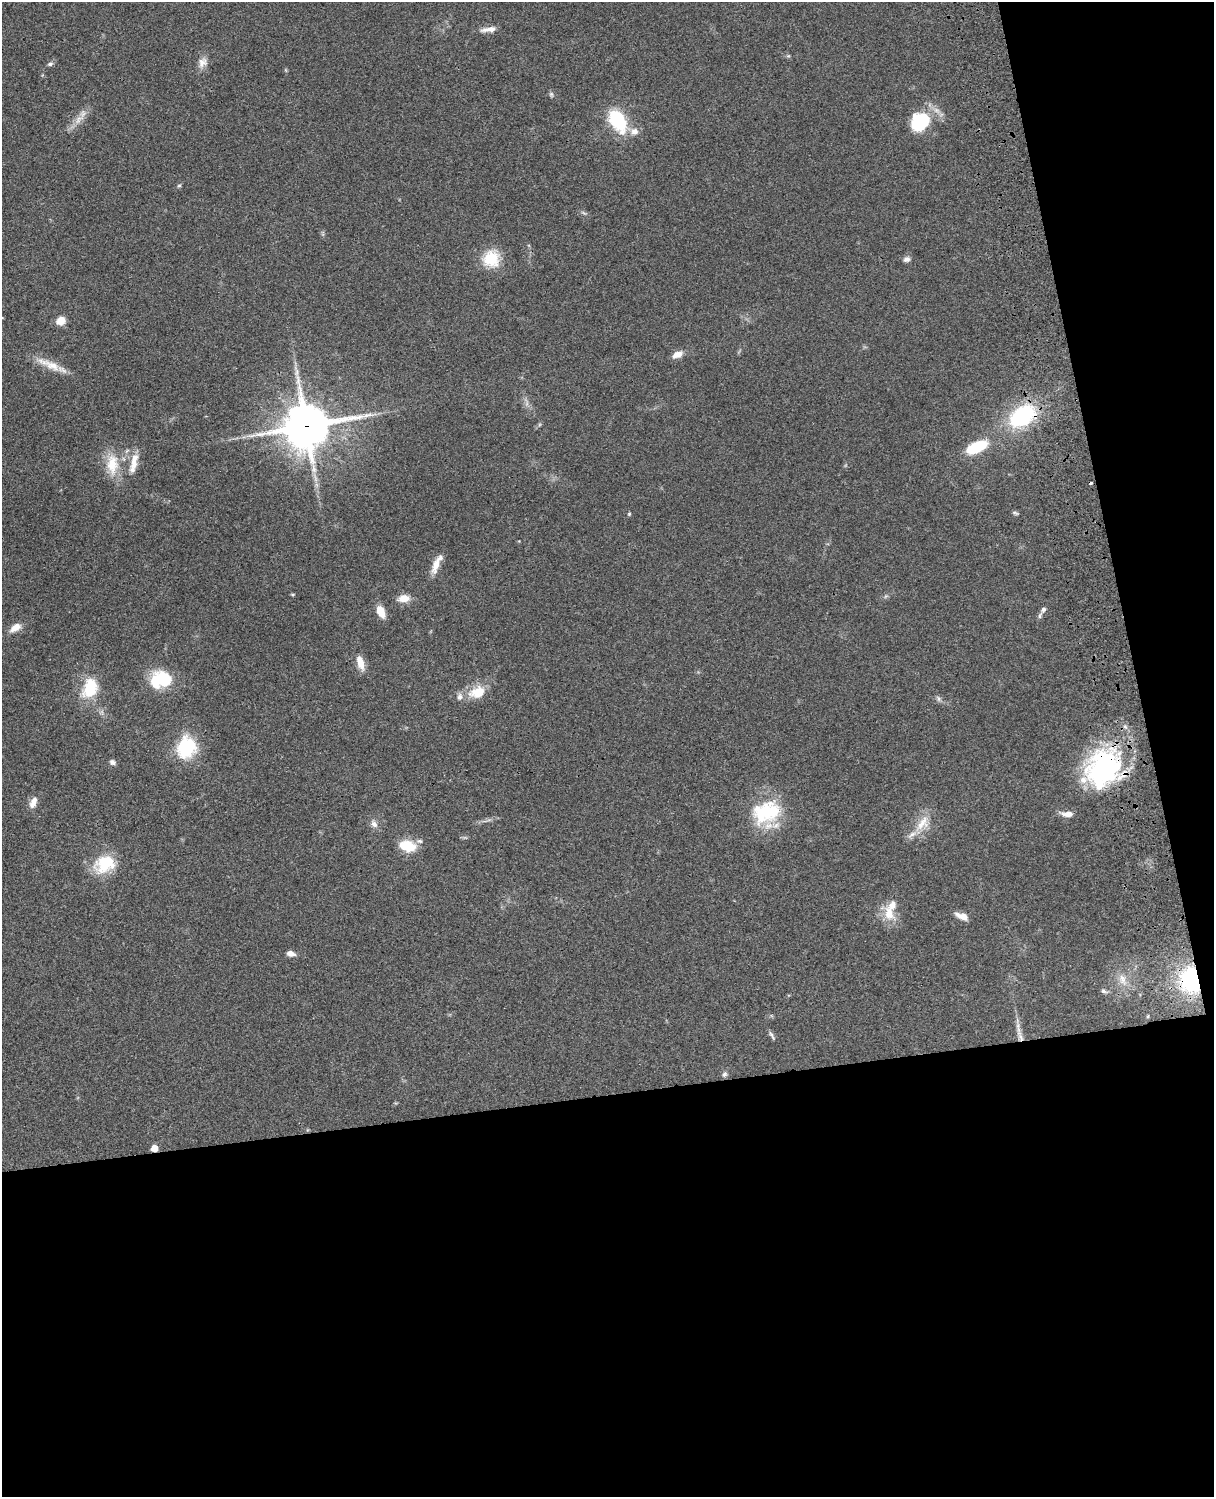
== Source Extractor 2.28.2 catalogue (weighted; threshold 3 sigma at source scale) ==
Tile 12 of 4 x 3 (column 4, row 3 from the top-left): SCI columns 3758-4969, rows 278-1772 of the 5088 x 4927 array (HDU 1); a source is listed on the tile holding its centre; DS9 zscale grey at full resolution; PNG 1216 x 1499 px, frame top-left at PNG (2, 2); no overlay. Shown black and unused: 33% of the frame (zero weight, under 3 of 4 exposures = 6% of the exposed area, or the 3 px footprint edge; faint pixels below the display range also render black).
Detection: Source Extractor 2.28.2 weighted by HDU 2 'WHT'; one run over the whole footprint, this tile lists its part. Background 0.0763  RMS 0.0058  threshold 0.0261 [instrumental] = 3 sigma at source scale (4.5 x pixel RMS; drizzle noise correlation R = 1.50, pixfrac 1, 0.05/0.05 arcsec/px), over >= 5 px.
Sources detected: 65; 1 too faint to see at this stretch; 1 inside a brighter object's white glare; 1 cosmic-ray / hot-pixel residue — not listed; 5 inside a brighter listed object's ellipse — not listed separately; the other 57 listed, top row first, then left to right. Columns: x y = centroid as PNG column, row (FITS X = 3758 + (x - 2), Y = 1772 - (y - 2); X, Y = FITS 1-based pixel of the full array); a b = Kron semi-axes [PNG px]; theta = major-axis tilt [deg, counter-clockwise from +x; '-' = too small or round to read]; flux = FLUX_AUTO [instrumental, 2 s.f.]
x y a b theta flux
489 29 21 6 7 4.3
788 56 5 4 - 0.69
203 62 15 11 62 4.7
50 64 8 6 26 1.4
551 94 7 5 -75 1.2
79 120 19 8 46 5.9
617 120 23 13 -60 37
920 122 20 16 40 38
634 131 10 9 - 4.1
179 185 6 4 27 0.81
584 213 10 4 -33 1.1
491 259 16 16 - 21
906 259 9 7 17 2.2
61 321 9 8 - 6.4
677 354 15 7 23 4.5
49 364 38 9 -23 10
1022 416 24 16 33 60
306 426 16 15 - 2200
977 447 23 11 25 24
134 461 28 9 77 8.1
112 464 30 16 -89 16
1015 513 8 4 -19 1
629 514 5 4 - 0.65
436 564 24 8 73 6.8
293 594 6 3 -7 0.67
886 596 6 4 70 0.87
404 598 15 9 8 5.7
1043 610 9 6 56 1.8
381 612 13 7 -66 8
15 627 15 8 32 5.6
360 663 19 8 -73 7
161 679 25 19 6 27
90 688 15 11 69 30
477 692 22 15 19 13
938 698 9 6 -47 1.6
1125 726 6 5 - 1.4
186 747 25 20 69 33
112 762 7 5 -25 2
1106 765 45 38 -60 89
33 802 16 8 66 4.6
767 813 35 31 17 39
1067 814 15 6 -2 4.5
374 824 10 8 -59 2.9
922 824 28 14 48 12
407 846 16 10 -12 17
105 864 24 18 28 24
889 913 25 14 -73 11
962 916 15 6 -21 5.2
291 954 9 6 -13 3.5
1122 979 17 10 -72 5.9
1191 980 21 16 -78 60
1103 991 8 5 -26 1.4
1148 1016 5 3 - 0.61
772 1035 14 4 -60 1.5
1021 1038 22 7 -69 5.8
724 1074 7 6 - 1.7
154 1148 5 5 - 12
Overlapping masked pixels (flux is a lower limit): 6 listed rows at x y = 1022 416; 306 426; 1106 765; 1191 980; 1021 1038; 154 1148